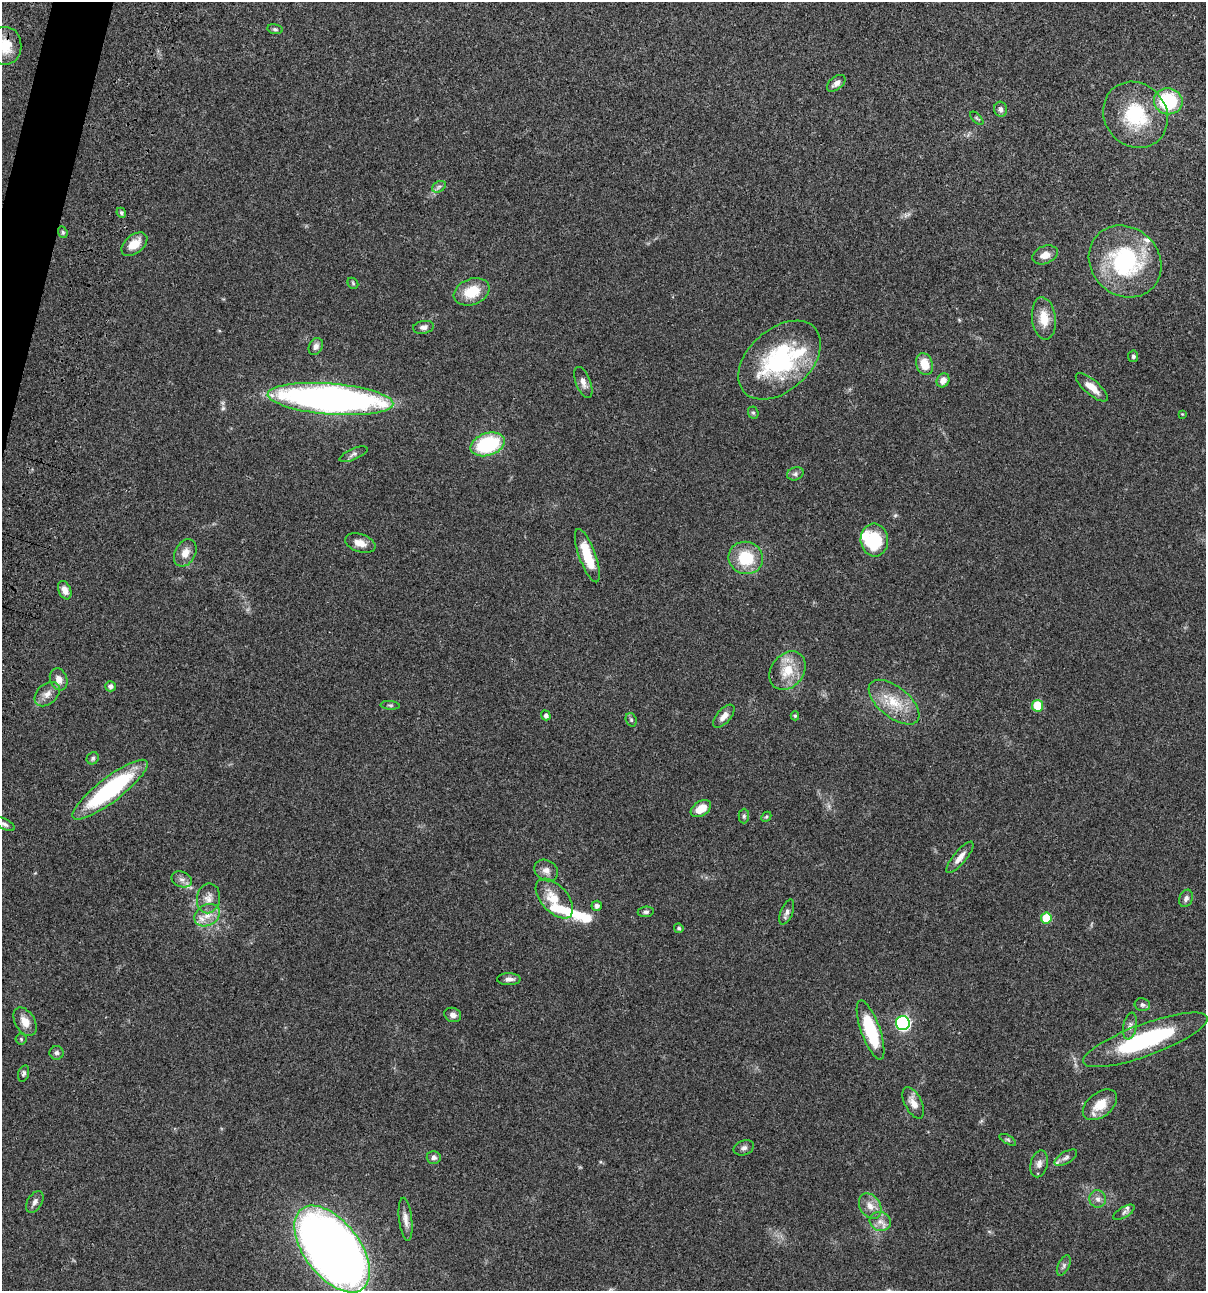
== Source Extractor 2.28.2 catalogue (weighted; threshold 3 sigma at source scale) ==
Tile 11 of 4 x 4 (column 3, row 3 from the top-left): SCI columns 2641-3844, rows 1409-2697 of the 5406 x 5391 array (HDU 1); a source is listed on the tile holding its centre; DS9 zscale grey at full resolution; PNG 1208 x 1293 px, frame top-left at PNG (2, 2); each listed source drawn as its Kron ellipse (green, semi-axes under 4 px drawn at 4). Shown black and unused: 1% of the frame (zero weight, under 3 of 4 exposures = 9% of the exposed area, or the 3 px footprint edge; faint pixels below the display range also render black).
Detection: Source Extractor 2.28.2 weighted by HDU 2 'WHT'; one run over the whole footprint, this tile lists its part. Background 0.0472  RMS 0.0053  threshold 0.0239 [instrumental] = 3 sigma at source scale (4.5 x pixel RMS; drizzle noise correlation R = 1.50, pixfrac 1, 0.05/0.05 arcsec/px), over >= 5 px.
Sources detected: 102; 1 too faint to see at this stretch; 4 inside a brighter object's white glare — neither listed nor drawn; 6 inside a brighter listed object's ellipse — not listed separately; the other 91 listed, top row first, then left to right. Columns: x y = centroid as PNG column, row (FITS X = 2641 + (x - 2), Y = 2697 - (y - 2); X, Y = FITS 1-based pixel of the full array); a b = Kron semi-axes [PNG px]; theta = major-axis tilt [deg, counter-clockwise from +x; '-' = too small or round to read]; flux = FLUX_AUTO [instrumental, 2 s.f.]
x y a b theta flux
275 29 8 5 -10 0.97
5 46 19 16 88 11
836 83 11 6 39 2.6
1168 101 14 13 - 32
1000 109 7 6 - 1.9
1135 115 34 31 -52 32
977 118 8 3 -45 0.66
439 187 7 5 32 1.3
121 213 5 4 - 0.89
63 232 6 4 -69 0.76
134 244 15 9 38 7
1045 255 13 9 21 4.3
1125 261 38 34 -43 56
353 283 6 5 - 0.7
472 292 18 13 21 13
1044 318 21 12 -83 8.6
423 327 10 6 9 1.9
316 346 9 6 62 2.3
1133 356 6 5 - 0.97
779 360 48 31 42 60
925 364 11 8 -69 7.9
943 380 7 6 - 3.1
583 382 16 7 -69 3
1092 387 20 7 -40 6
330 399 63 15 -4 240
753 413 6 5 - 0.87
1182 414 3 3 - 0.36
488 444 17 11 18 36
353 454 15 5 23 1.6
795 474 8 6 20 1.4
874 540 16 14 -85 23
360 543 16 9 -19 4.4
185 553 14 10 61 5
587 556 28 8 -70 15
746 558 17 16 - 20
65 590 9 6 -68 3.6
788 671 21 16 53 12
59 679 11 8 -72 4.1
110 686 5 5 - 1.9
47 694 14 10 43 4
894 702 30 15 -39 15
390 705 9 3 -5 0.83
1038 706 6 5 - 14
546 715 5 4 - 1.7
724 716 14 7 48 3.6
795 716 4 4 - 0.72
631 720 7 5 -70 0.92
93 758 6 5 - 0.98
110 790 46 12 37 62
701 809 11 7 33 6.7
744 816 7 5 89 0.99
766 817 6 4 44 0.63
4 824 11 5 -27 1.7
960 857 19 6 50 3.6
546 870 12 10 -32 3.3
182 879 10 7 -23 2.4
208 898 15 11 80 4.3
1186 898 9 6 68 1.9
554 899 24 13 -48 12
597 906 5 5 - 1.9
646 912 8 5 7 1.2
787 912 13 6 68 2
207 915 13 10 32 5.4
1046 918 5 5 - 14
679 928 5 4 - 0.98
509 979 12 6 1 2.3
1142 1005 8 6 -12 1.6
453 1015 8 7 - 2.6
25 1022 15 9 -59 5.1
903 1023 7 7 - 100
1130 1026 13 6 80 2.3
870 1030 31 9 -70 31
21 1039 5 5 - 0.75
1145 1040 66 16 20 59
56 1053 7 7 - 1.4
24 1073 8 5 74 1.1
913 1103 17 8 -63 4.7
1100 1105 19 12 38 9.4
1008 1140 9 4 -30 0.9
744 1148 10 7 19 1.8
434 1157 7 6 - 1.6
1066 1158 13 5 30 1.8
1039 1164 13 8 77 2.8
1098 1199 9 8 - 2.2
35 1202 12 7 59 2.1
870 1206 14 10 -57 4.7
1124 1212 12 5 30 1.3
406 1219 21 6 -83 3.5
880 1221 11 9 -18 3.5
332 1249 50 27 -53 520
1064 1266 11 5 64 1.4
Overlapping masked pixels (flux is a lower limit): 3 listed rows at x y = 5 46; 330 399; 110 790
Isophote crosses this tile's border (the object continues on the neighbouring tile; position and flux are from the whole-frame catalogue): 4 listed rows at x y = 5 46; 4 824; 1145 1040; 332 1249